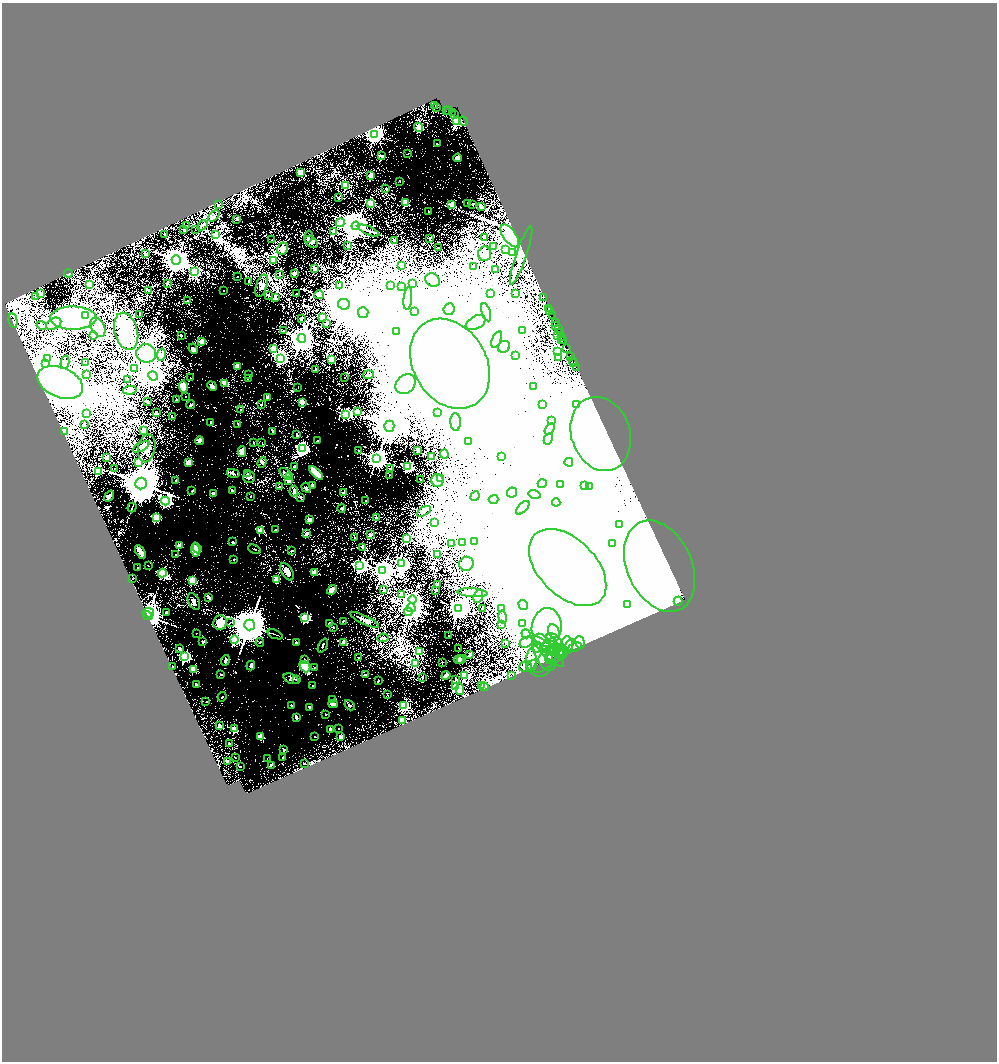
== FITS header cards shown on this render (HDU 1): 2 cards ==
NAXIS1  =                 1990
NAXIS2  =                 2119

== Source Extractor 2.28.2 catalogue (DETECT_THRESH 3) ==
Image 1990 x 2119 px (HDU 1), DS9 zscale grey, zoomed out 1/2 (1 PNG px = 2 x 2 image px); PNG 999 x 1064 px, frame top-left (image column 2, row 2118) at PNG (2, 3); each listed source drawn as its Kron ellipse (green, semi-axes under 4 px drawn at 4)
Background 1.74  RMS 0.024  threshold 0.0707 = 3 sigma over >= 5 px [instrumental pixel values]
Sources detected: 470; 47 cannot appear on this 1/2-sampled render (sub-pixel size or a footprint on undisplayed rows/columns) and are neither listed nor drawn; the other 423 listed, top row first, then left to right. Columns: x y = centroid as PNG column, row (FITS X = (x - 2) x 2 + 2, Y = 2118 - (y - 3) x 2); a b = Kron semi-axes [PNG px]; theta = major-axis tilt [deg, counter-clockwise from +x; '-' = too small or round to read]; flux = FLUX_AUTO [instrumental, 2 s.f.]
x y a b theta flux
435 105 4 1 - 110
437 108 3 2 - 52
446 110 2 1 - 3.5
448 111 2 1 - 33
452 112 3 2 - 150
454 115 3 1 - 29
457 120 3 3 - 1300
463 121 4 1 - 57
418 127 5 4 - 26
375 134 4 4 - 3600
437 144 3 2 - 2.2
408 154 2 2 - 1.5
382 156 2 2 - 17
458 158 4 4 - 18
300 172 2 2 - 110
371 176 2 2 - 68
400 181 2 2 - 1.8
346 186 3 3 - 170
386 189 3 2 - 4
338 198 2 2 - 6.8
371 203 2 2 - 110
405 203 3 2 - 150
468 204 2 2 - 16
473 204 2 2 - 5.1
218 205 3 3 - 2.9
452 205 2 2 - 53
481 206 2 2 - 58
428 212 2 2 - 3.5
214 216 7 3 41 6.1
236 219 2 2 - 4.8
340 223 4 3 - 71
187 225 3 1 - 1.6
202 225 6 3 45 5.6
356 226 4 4 - 5700
184 230 2 2 - 19
195 230 2 1 - 1.2
333 231 2 2 - 82
369 231 11 2 -23 9.7
164 234 2 2 - 8.6
215 235 2 2 - 45
308 236 6 3 75 9.9
510 236 13 6 -54 1200
485 237 4 3 - 3.8
430 238 2 2 - 2.2
272 240 2 1 - 1.5
394 240 3 2 - 2.8
311 242 7 5 -38 12
348 246 2 2 - 32
494 246 2 2 - 44
282 248 6 5 - 18
438 248 2 2 - 6.5
506 249 3 3 - 370
512 252 3 3 - 220
145 254 2 2 - 18
485 254 7 6 - 19
521 256 31 5 71 65
176 260 4 4 - 5800
273 260 3 3 - 9
401 265 2 2 - 21
474 267 2 2 - 22
314 269 3 2 - 31
496 269 2 1 - 2.5
195 272 3 3 - 410
68 274 4 2 - 4.9
280 274 3 2 - 1.7
295 274 4 3 - 4.1
238 276 2 2 - 3.6
432 280 7 6 - 53
249 281 3 3 - 4.2
167 283 4 3 - 4.1
412 283 3 2 - 2.6
89 284 2 2 - 96
339 285 2 2 - 56
262 286 11 5 73 21
391 286 2 2 - 48
401 287 2 2 - 6.5
149 290 3 3 - 2.8
224 291 2 1 - 1.9
516 293 2 2 - 12
41 294 3 2 - 120
296 294 2 1 - 2.9
491 294 3 3 - 620
268 295 2 2 - 8.6
319 295 5 2 - 4.8
36 296 3 3 - 3
544 297 2 1 - 54
275 298 2 2 - 17
408 299 11 3 84 19
188 301 3 2 - 3.3
344 304 6 5 - 11000
549 308 3 2 - 180
449 309 6 5 - 12
549 310 2 1 - 66
414 312 3 3 - 5.4
486 312 9 4 -73 16
363 313 5 5 - 13000
140 315 4 2 - 8
85 316 3 3 - 670
552 316 2 1 - 32
322 317 2 2 - 66
73 318 23 11 -1 600
301 318 3 3 - 2.7
13 321 7 3 -79 5.9
555 322 2 1 - 46
476 323 10 6 27 32
54 324 8 5 27 21
326 324 3 3 - 3.9
42 325 5 3 - 9.2
556 326 4 2 - 120
98 327 10 6 -63 67
558 328 3 1 - 64
283 330 3 3 - 2.6
522 330 3 3 - 490
126 331 19 11 -75 130
396 331 2 2 - 2.4
560 333 3 1 - 140
181 335 2 2 - 9.7
558 335 3 2 - 19
93 336 4 4 - 16
562 337 2 1 - 20
302 339 4 4 - 4100
497 339 9 4 70 15
562 339 3 2 - 24
564 341 3 1 - 74
201 342 2 2 - 110
504 347 6 5 - 86
567 348 4 2 - 75
193 349 5 4 - 11
274 349 3 3 - 150
557 352 3 3 - 760
146 353 10 9 - 300
161 355 6 4 80 10
516 356 4 4 - 1700
558 357 4 3 - 22
571 357 2 1 - 67
280 358 4 3 - 660
48 359 3 2 - 80
331 359 3 3 - 10
572 361 2 1 - 99
65 362 6 4 76 8.7
86 362 2 1 - 2.5
574 363 3 2 - 74
45 364 3 3 - 68
450 364 48 36 -58 23000
237 366 2 2 - 62
135 368 3 2 - 2.9
576 368 2 1 - 38
315 370 3 2 - 3
87 374 2 2 - 9.1
249 375 3 3 - 4.1
368 375 5 3 - 11
153 376 5 4 - 2900
190 378 3 3 - 3.5
248 378 4 2 - 3.4
345 378 2 1 - 2.1
128 380 2 2 - 2.7
60 382 24 15 -22 4800
224 383 3 2 - 91
406 384 11 8 41 120
183 386 6 4 -80 63
212 386 5 2 - 16
298 387 2 2 - 1.4
533 387 3 3 - 230
130 390 7 3 10 6
185 397 2 2 - 1.9
267 398 2 2 - 37
176 399 2 2 - 6.7
147 402 3 2 - 7.8
302 402 2 2 - 130
542 404 2 2 - 20
577 404 4 3 - 350
191 405 4 2 - 4.1
261 405 2 2 - 18
241 410 2 2 - 7.4
357 411 2 2 - 120
156 413 2 2 - 15
437 413 4 4 - 840
86 414 3 2 - 140
345 414 3 3 - 630
172 417 4 3 - 3.3
552 421 3 2 - 2.6
210 422 2 1 - 2.2
456 422 9 5 -87 21
84 424 3 2 - 2.2
238 424 3 2 - 2.3
389 426 5 5 - 12000
549 429 6 3 58 8.2
143 430 3 3 - 6.2
65 431 3 3 - 220
273 431 2 2 - 16
601 434 38 29 -72 13000
297 435 2 2 - 20
548 439 6 4 61 10
200 441 4 3 - 25
317 441 2 1 - 1.5
469 441 2 2 - 82
253 442 2 1 - 1.8
262 443 2 1 - 1.2
141 447 9 3 27 8.1
147 448 14 8 80 45
302 449 4 3 - 1500
358 451 4 3 - 4
418 451 4 3 - 7.1
242 452 5 4 - 33
444 454 4 4 - 26
501 456 2 2 - 4.7
432 457 2 2 - 71
106 458 2 2 - 100
377 459 4 4 - 3400
139 462 3 3 - 160
189 462 2 2 - 140
262 462 5 3 - 6.8
569 462 4 4 - 11000
408 466 3 3 - 480
294 467 3 3 - 13
114 469 2 1 - 0.59
391 469 2 2 - 41
98 471 3 3 - 370
233 473 6 4 -14 8.5
285 473 7 4 -37 11
316 473 9 3 -45 110
247 474 3 3 - 3.5
389 475 2 1 - 1.3
290 476 2 2 - 30
249 477 6 5 - 11
420 479 2 2 - 4
441 479 2 2 - 30
176 480 2 2 - 8
437 480 6 6 - 16
288 481 2 2 - 34
141 483 6 6 - 25000
542 484 4 2 - 41
560 484 2 2 - 39
312 485 3 2 - 11
585 485 2 2 - 3.5
589 486 2 2 - 5.4
280 487 3 3 - 3.8
306 488 5 2 - 27
232 490 3 2 - 3.4
192 491 3 3 - 6.4
294 491 5 4 - 9.5
213 493 3 2 - 9.3
344 493 2 2 - 22
512 493 5 4 - 7.6
534 494 6 3 -15 31
109 496 6 2 52 25
475 496 5 2 - 5.9
250 497 4 2 - 2.7
300 497 3 3 - 6.6
494 499 5 4 - 71
165 501 4 4 - 1400
365 501 2 1 - 3.1
556 502 4 3 - 5.6
132 507 5 2 - 3.3
342 508 4 3 - 6.8
523 508 8 4 47 17
424 511 8 3 29 6.7
156 518 3 3 - 350
377 518 3 3 - 2.9
309 520 3 3 - 17
435 523 2 2 - 88
619 525 4 3 - 16
276 529 2 2 - 2.4
261 530 3 2 - 140
307 533 3 3 - 8.5
370 535 2 2 - 27
355 538 2 2 - 10
406 539 3 3 - 230
233 542 2 2 - 4.9
463 542 2 2 - 23
475 542 2 2 - 44
452 543 2 2 - 20
613 543 2 2 - 3.8
179 546 2 2 - 120
363 547 2 2 - 34
197 548 5 3 - 27
195 549 7 3 -82 51
254 549 6 2 -26 4
292 551 3 2 - 4.3
140 552 7 3 -57 20
438 554 3 2 - 4.2
176 555 2 2 - 1.8
234 559 2 1 - 2.8
402 564 4 3 - 860
466 564 7 7 - 87
148 566 2 1 - 1.7
360 566 4 4 - 1200
660 566 48 32 -65 11000
138 567 2 2 - 5.8
568 567 46 28 -45 62000
383 571 4 4 - 3600
287 572 10 5 -60 37
162 573 4 3 - 430
314 573 2 2 - 130
133 578 2 2 - 12
277 580 4 3 - 63
192 581 3 3 - 220
437 585 2 2 - 3.7
384 589 4 3 - 8.1
332 590 5 4 - 19
436 590 2 2 - 24
473 593 15 3 -4 43
402 594 2 2 - 23
478 596 7 4 67 42
209 597 2 2 - 13
412 599 4 4 - 1100
194 601 9 5 -65 20
678 601 4 3 - 75000
628 604 3 3 - 9.9
523 605 5 3 - 19
411 608 4 3 - 3200
459 608 4 4 - 2600
482 608 2 2 - 1.6
501 609 2 2 - 130
408 612 4 3 - 220
148 613 6 5 - 1600
166 613 3 2 - 8.4
148 616 5 2 - 3100
502 617 6 4 -79 8.8
305 618 3 3 - 450
364 620 16 3 -25 17
343 621 2 2 - 4.7
230 622 3 3 - 4.5
220 623 7 6 - 93
329 624 3 3 - 16
522 624 3 3 - 12
249 625 5 5 - 19000
502 625 3 2 - 3.6
333 627 2 2 - 5.5
547 627 19 15 84 160
554 631 7 5 -65 24
196 633 3 2 - 1.5
275 634 8 1 -21 4.2
526 634 5 3 - 30
448 636 2 1 - 1.6
383 638 5 3 - 8.3
234 640 4 4 - 530
203 641 2 2 - 27
554 641 9 6 -38 64
296 642 4 2 - 7.3
344 642 2 2 - 62
526 642 7 5 30 38
580 642 6 4 -73 8.2
260 643 4 3 - 7.6
506 643 3 2 - 2.4
549 644 8 4 35 20
323 645 7 3 65 6.5
567 645 9 6 -89 30
537 647 5 4 - 15
550 647 10 6 -2 36
575 647 7 4 23 7.3
179 648 2 2 - 5.6
459 648 2 1 - 1.1
562 650 6 5 - 17
566 650 12 2 54 9
548 651 22 6 -44 62
419 652 2 2 - 120
544 652 19 9 -69 96
561 653 5 4 - 4.8
469 654 2 2 - 5.6
555 654 11 7 46 36
185 657 3 3 - 980
359 658 2 2 - 13
551 658 4 3 - 5.3
304 659 3 3 - 6.9
459 659 5 3 - 10
461 659 4 3 - 7.6
225 660 5 3 - 9.6
539 660 16 13 -90 90
546 660 17 7 48 41
442 662 2 2 - 5.9
415 663 4 4 - 15
251 665 5 4 - 8.5
532 666 7 3 54 9.8
172 667 2 2 - 19
305 667 6 5 - 230
314 667 4 3 - 4.6
526 667 6 5 - 16
194 669 2 2 - 140
221 674 3 2 - 2.5
366 675 3 2 - 5.4
446 675 4 3 - 9
465 675 3 3 - 240
511 676 2 1 - 0.91
423 678 2 1 - 2.2
291 679 8 5 -22 10
456 679 2 1 - 2.5
296 680 2 2 - 9.4
378 681 2 2 - 2.7
196 685 3 2 - 10
312 685 3 3 - 3.2
481 686 3 2 - 18
456 687 3 3 - 210
484 687 4 4 - 18
460 689 5 3 - 16
388 695 3 2 - 2
222 697 5 3 - 4.5
333 699 3 2 - 3.4
206 701 3 2 - 1.7
333 704 5 3 - 36
350 705 6 3 -48 7.8
291 706 4 3 - 4.6
404 706 3 3 - 500
309 707 4 3 - 5.1
326 714 2 2 - 9.7
296 717 3 2 - 14
403 720 2 2 - 130
219 726 2 2 - 35
339 728 2 1 - 1.6
235 729 3 2 - 100
330 729 2 2 - 62
260 736 2 2 - 120
340 736 2 2 - 30
315 737 3 2 - 2.8
230 743 4 2 - 2.5
284 750 3 2 - 5.2
235 758 2 1 - 1.2
267 758 2 1 - 1.9
283 758 2 2 - 11
228 761 2 2 - 38
304 763 2 2 - 1.7
271 765 2 2 - 4.7
240 767 2 2 - 5.2
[47 sub-pixel or undisplayed-footprint detections neither listed nor drawn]